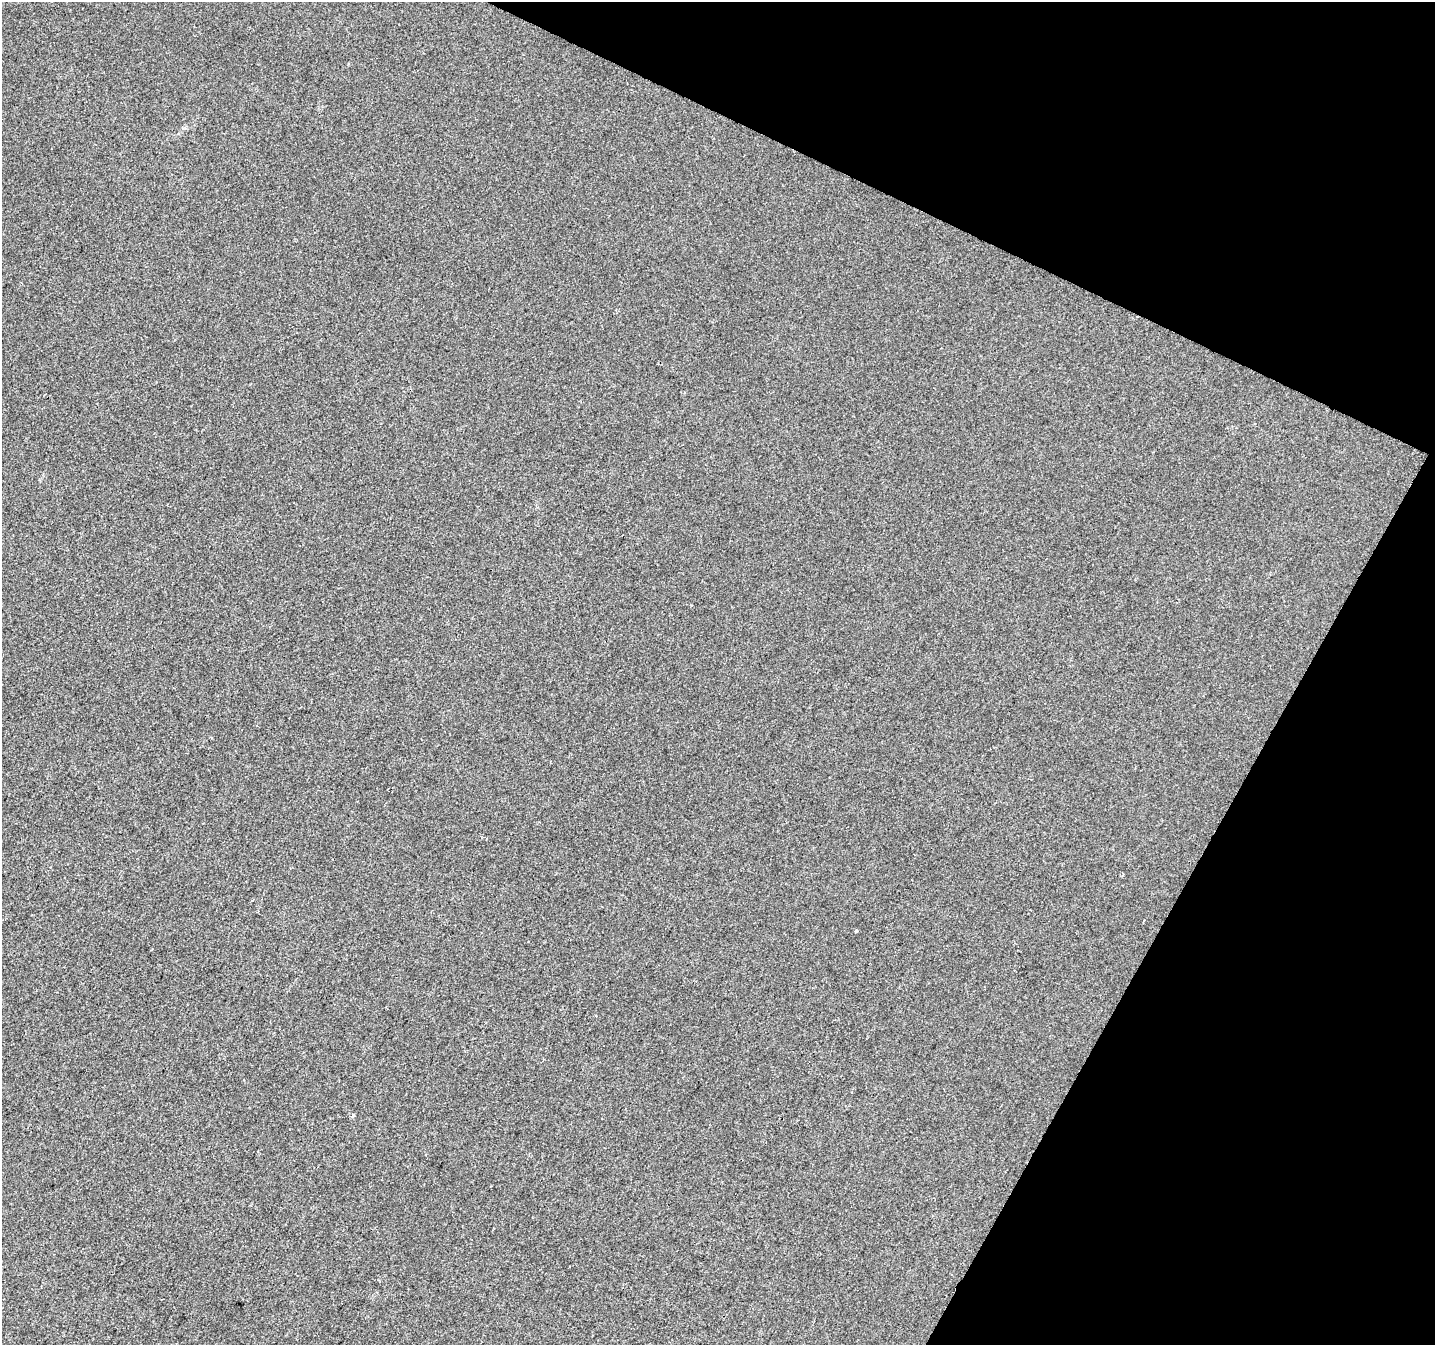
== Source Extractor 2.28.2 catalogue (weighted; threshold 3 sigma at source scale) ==
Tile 8 of 4 x 4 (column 4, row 2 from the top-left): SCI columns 4305-5737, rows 2954-4296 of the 5737 x 5840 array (HDU 1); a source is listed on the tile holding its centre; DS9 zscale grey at full resolution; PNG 1437 x 1347 px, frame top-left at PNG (2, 2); no overlay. Shown black and unused: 23% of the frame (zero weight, under 2 of 3 exposures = <1% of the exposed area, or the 3 px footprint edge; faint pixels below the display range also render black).
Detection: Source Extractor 2.28.2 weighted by HDU 2 'WHT'; one run over the whole footprint, this tile lists its part. Background 2.04e-04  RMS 0.0056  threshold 0.0252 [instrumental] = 3 sigma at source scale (4.5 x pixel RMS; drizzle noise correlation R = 1.50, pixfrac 1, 0.0396/0.0396 arcsec/px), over >= 5 px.
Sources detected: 3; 1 cosmic-ray / hot-pixel residue — not listed; the other 2 listed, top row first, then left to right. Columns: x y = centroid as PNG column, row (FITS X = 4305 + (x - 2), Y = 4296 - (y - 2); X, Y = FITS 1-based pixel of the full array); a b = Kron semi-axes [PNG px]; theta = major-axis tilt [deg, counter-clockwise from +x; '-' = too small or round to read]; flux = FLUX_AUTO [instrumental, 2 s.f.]
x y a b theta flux
856 931 3 3 - 1.4
353 1116 4 3 - 1.7